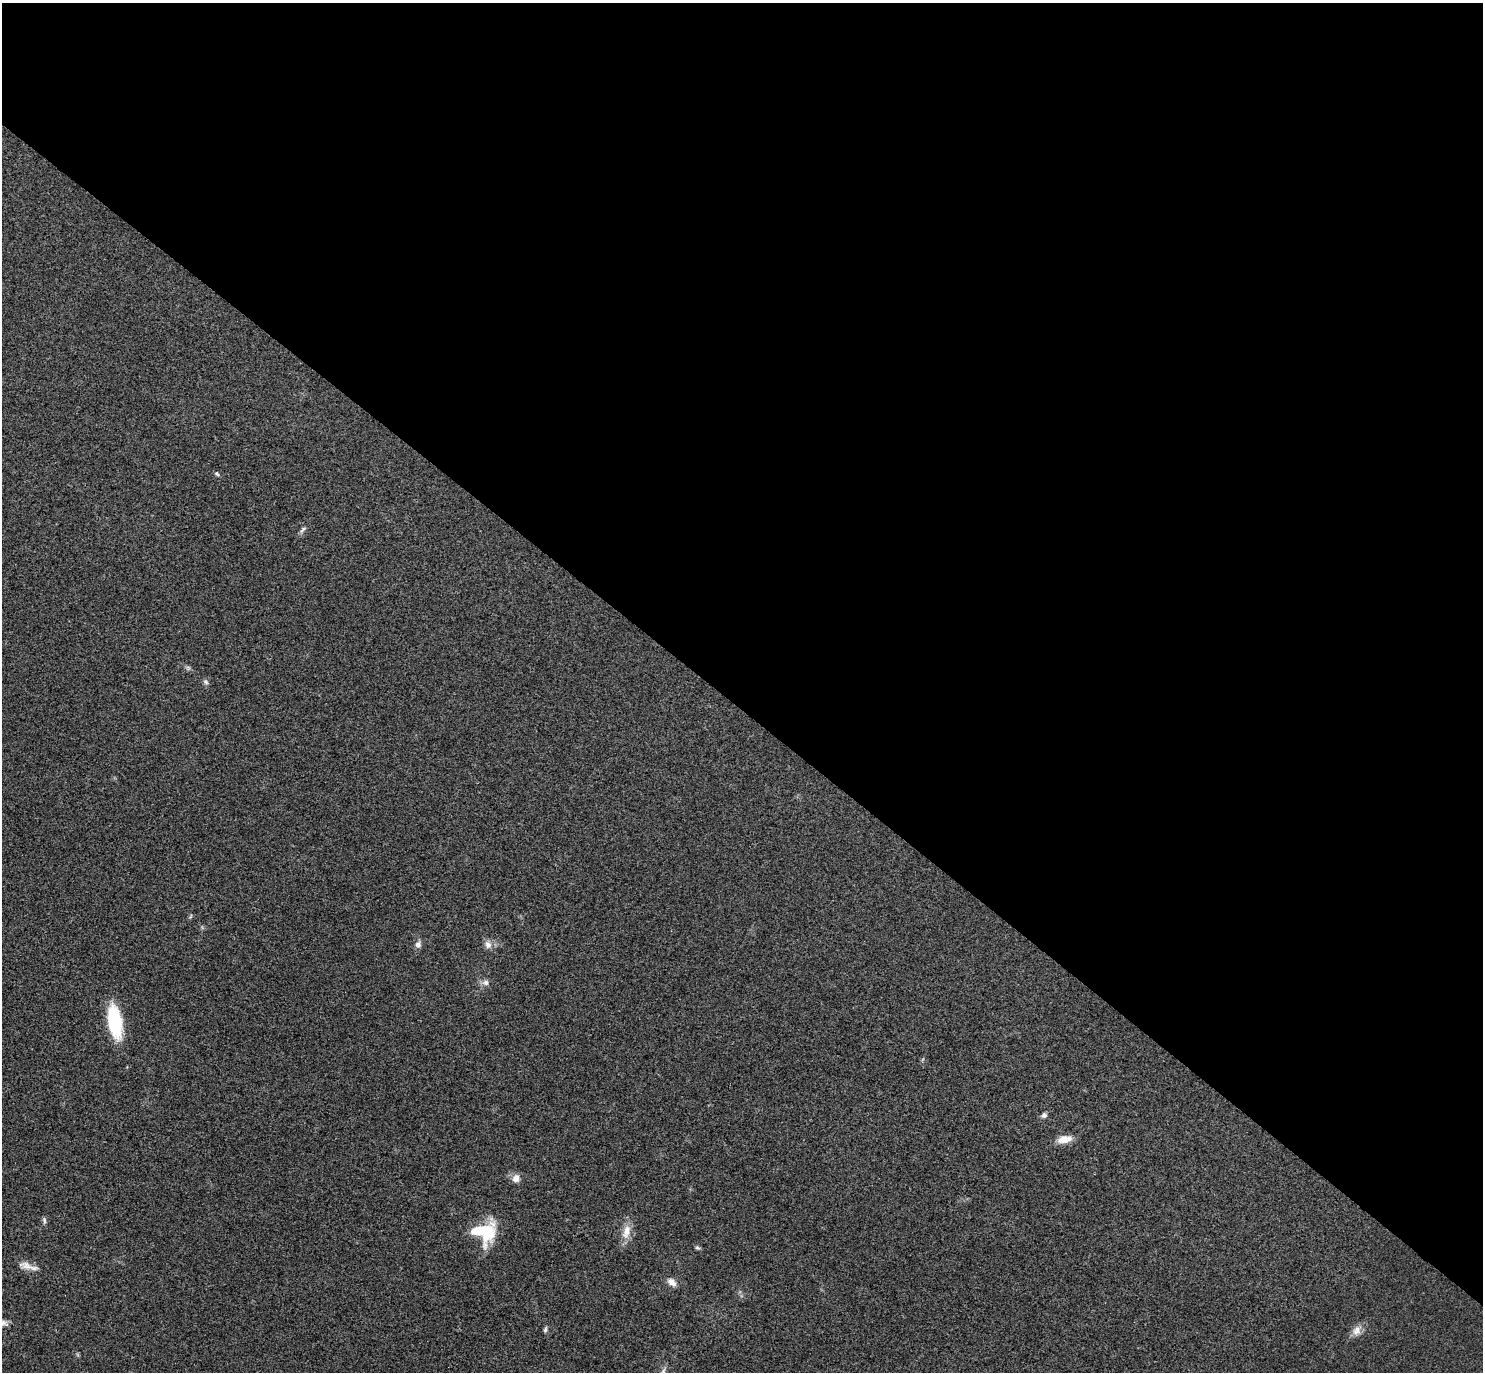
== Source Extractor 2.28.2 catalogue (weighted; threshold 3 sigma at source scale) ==
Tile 3 of 4 x 4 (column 3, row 1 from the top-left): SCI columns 3006-4486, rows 4310-5679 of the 6013 x 6020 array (HDU 1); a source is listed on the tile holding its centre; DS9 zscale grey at full resolution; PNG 1485 x 1374 px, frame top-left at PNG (2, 3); no overlay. Shown black and unused: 52% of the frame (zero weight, under 3 of 4 exposures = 6% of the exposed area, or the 3 px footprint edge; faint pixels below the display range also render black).
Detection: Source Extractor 2.28.2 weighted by HDU 2 'WHT'; one run over the whole footprint, this tile lists its part. Background 0.0295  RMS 0.0047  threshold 0.0214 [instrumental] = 3 sigma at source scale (4.5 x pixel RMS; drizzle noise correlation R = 1.50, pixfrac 1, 0.05/0.05 arcsec/px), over >= 5 px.
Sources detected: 22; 1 too faint to see at this stretch — not listed; the other 21 listed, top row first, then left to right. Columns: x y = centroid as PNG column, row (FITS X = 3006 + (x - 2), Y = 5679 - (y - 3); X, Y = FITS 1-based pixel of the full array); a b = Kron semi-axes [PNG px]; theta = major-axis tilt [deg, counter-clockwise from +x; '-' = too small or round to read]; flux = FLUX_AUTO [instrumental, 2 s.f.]
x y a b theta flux
217 474 7 5 -37 0.87
302 530 12 5 48 1.5
206 682 8 7 - 1.2
191 916 6 3 70 0.61
418 944 10 8 70 2.2
488 945 11 9 -70 3
485 982 9 8 - 2.2
115 1021 36 14 -81 28
1044 1115 9 7 35 1.6
1064 1139 19 9 10 5.6
516 1178 10 9 - 3.3
44 1220 10 5 -79 1.1
484 1232 27 22 0 25
626 1232 21 10 76 6.4
697 1248 7 5 -38 0.91
27 1265 20 10 -10 4.5
672 1282 12 7 -43 3.4
4 1323 11 8 -10 2
545 1330 8 4 77 0.98
1357 1330 15 11 62 4
663 1372 13 6 65 2.2
Isophote crosses this tile's border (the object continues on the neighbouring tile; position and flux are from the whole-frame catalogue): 2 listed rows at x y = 4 1323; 663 1372